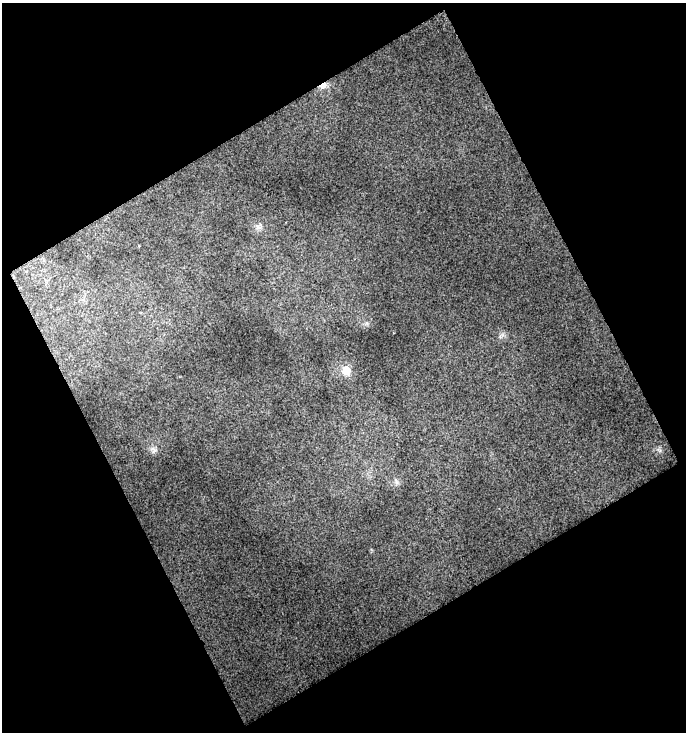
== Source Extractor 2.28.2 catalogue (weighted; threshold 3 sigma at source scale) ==
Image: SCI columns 18-701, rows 1-730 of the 719 x 730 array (HDU 1 of 3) = the unmasked area's bounding box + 8 px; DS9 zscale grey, full resolution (1 PNG px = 1 image px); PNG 688 x 734 px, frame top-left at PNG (2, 3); no overlay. Shown black and unused: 48% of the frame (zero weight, under 2 of 3 exposures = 2% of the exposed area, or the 3 px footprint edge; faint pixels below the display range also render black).
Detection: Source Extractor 2.28.2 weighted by HDU 2 'WHT'. Background 0.0748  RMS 0.045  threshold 0.2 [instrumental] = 3 sigma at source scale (4.5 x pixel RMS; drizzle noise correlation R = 1.50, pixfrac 1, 0.0396/0.0396 arcsec/px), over >= 5 px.
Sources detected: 3; all 3 listed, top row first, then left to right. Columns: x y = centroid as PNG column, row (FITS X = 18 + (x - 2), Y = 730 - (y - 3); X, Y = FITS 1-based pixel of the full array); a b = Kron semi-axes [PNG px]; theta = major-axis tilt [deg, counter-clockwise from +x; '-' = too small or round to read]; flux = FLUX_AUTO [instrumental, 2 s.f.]
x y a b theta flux
323 86 11 7 31 24
346 370 5 5 - 170
153 449 10 6 -52 15
Overlapping masked pixels (flux is a lower limit): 1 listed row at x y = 323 86